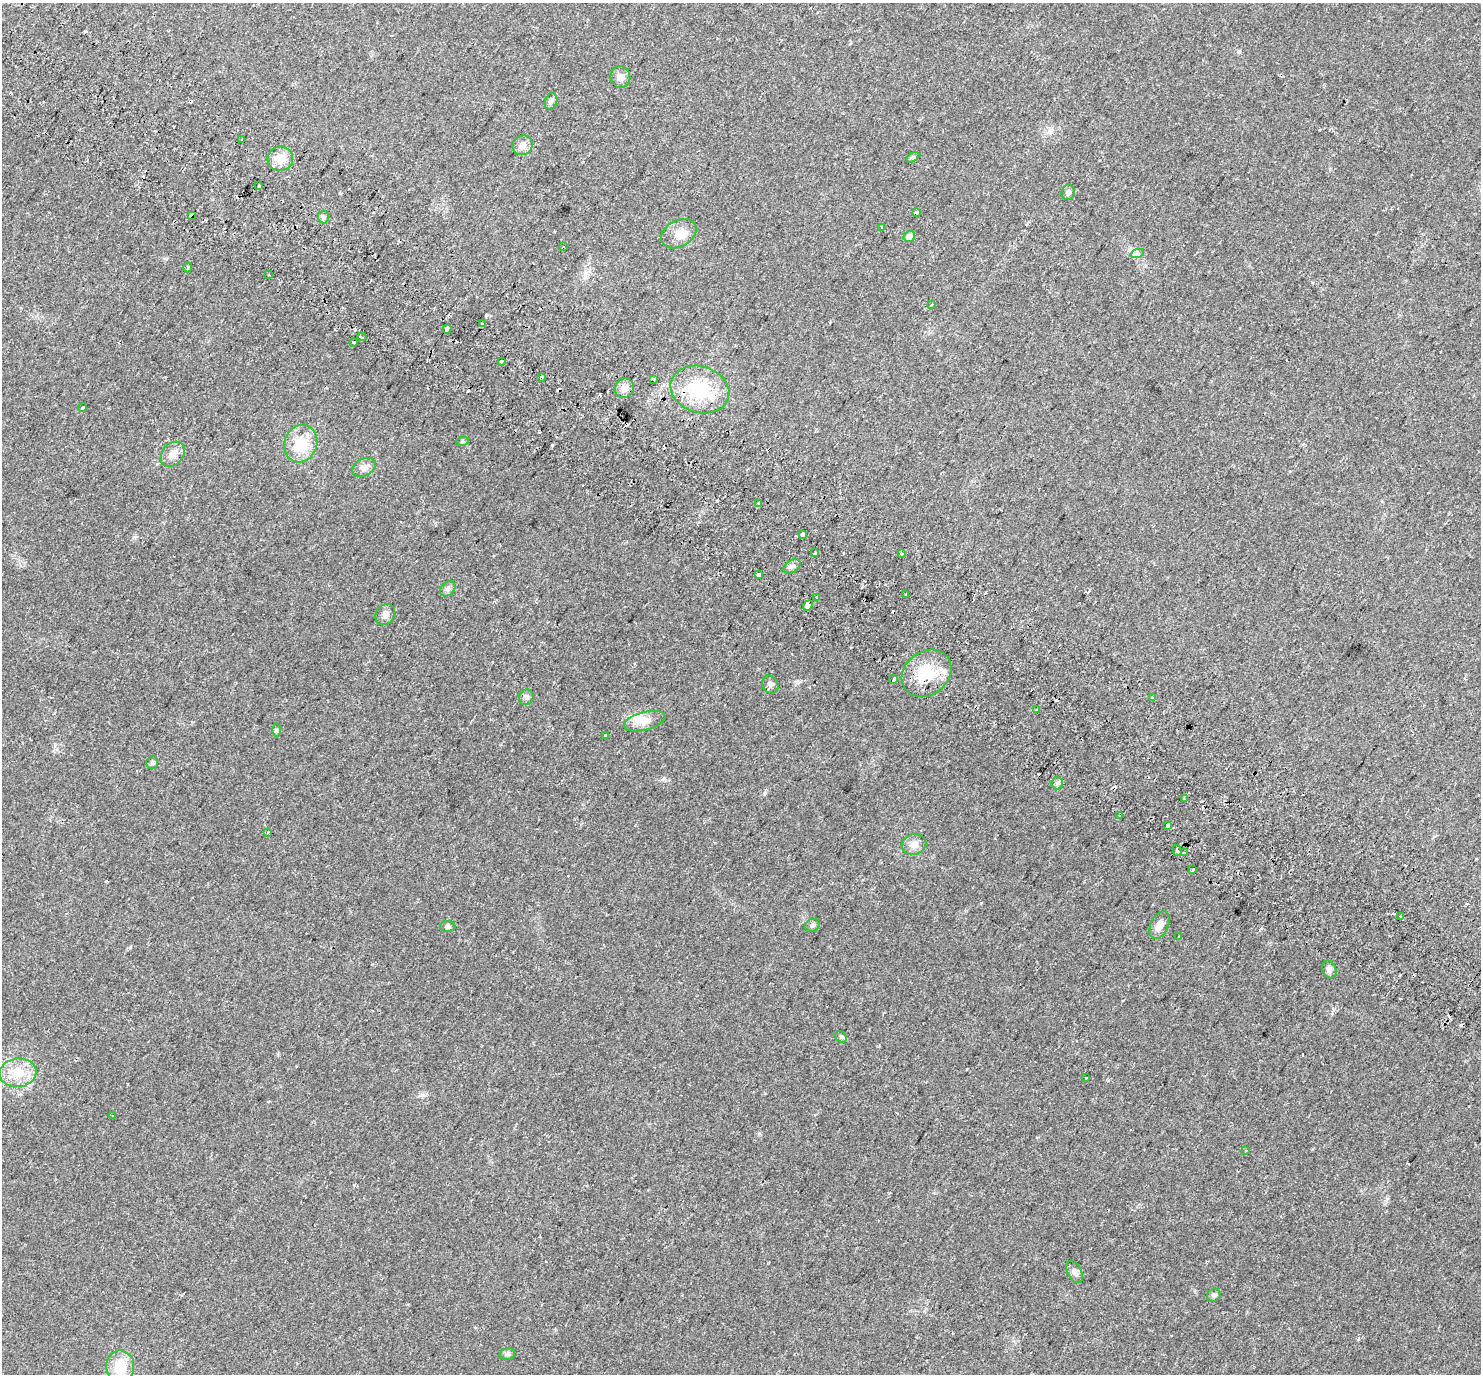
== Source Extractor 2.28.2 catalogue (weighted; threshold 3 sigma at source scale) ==
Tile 11 of 4 x 4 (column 3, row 3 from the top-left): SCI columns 3036-4514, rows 1722-3093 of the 6063 x 6123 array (HDU 1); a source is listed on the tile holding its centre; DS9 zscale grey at full resolution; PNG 1483 x 1376 px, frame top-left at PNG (2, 3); each listed source drawn as its Kron ellipse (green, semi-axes under 4 px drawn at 4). Shown black and unused: <1% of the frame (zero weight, under 2 of 3 exposures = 5% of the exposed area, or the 3 px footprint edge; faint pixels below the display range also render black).
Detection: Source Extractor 2.28.2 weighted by HDU 2 'WHT'; one run over the whole footprint, this tile lists its part. Background 0.0333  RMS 0.0039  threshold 0.0174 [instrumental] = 3 sigma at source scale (4.5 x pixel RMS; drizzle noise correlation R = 1.50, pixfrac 1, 0.0396/0.0396 arcsec/px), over >= 5 px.
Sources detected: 99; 20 cosmic-ray / hot-pixel residue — neither listed nor drawn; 1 inside a brighter listed object's ellipse — not listed separately; the other 78 listed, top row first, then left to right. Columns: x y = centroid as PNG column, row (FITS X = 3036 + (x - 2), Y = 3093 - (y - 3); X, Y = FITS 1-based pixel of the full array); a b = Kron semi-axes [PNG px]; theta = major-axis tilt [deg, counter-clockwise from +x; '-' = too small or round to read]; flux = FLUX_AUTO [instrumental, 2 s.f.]
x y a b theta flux
620 77 11 10 - 2.2
551 101 8 6 71 1
242 140 3 3 - 2.1
522 145 10 9 - 2.4
913 157 7 4 30 0.6
280 159 13 12 - 4.3
259 186 3 2 - 0.51
1068 192 8 6 84 1.1
916 212 4 3 - 0.87
191 216 3 3 - 1.6
323 217 6 5 - 0.81
882 227 3 3 - 0.56
679 234 19 13 30 4.3
909 236 6 5 - 2.2
563 247 3 2 - 0.29
1137 254 7 4 19 0.9
188 267 5 3 - 0.53
269 274 2 2 - 0.4
932 304 3 3 - 0.38
483 324 3 3 - 0.73
447 329 5 3 - 220
362 337 5 2 - 1.3
353 342 3 3 - 2
501 361 3 3 - 1.9
542 377 3 3 - 0.42
654 379 3 2 - 0.67
624 388 10 9 - 2.5
700 389 30 23 -17 20
82 408 4 3 - 0.39
462 442 6 4 19 0.46
301 444 19 16 69 10
173 454 14 10 50 3.1
364 467 12 8 28 2.2
759 503 3 3 - 7.3
803 535 4 3 - 3.8
815 553 3 3 - 0.64
902 553 3 3 - 1.2
792 566 9 6 31 1.2
758 575 3 3 - 2.8
448 589 9 6 46 1.1
906 594 3 3 - 0.64
817 598 3 3 - 2.6
808 606 5 4 - 5.2
385 614 11 9 56 1.8
926 673 26 21 38 13
893 680 4 3 - 3.3
770 684 9 7 -60 1.2
526 697 8 7 - 1.1
1152 698 3 3 - 1.8
1037 710 3 2 - 0.52
645 721 21 9 14 4
276 730 6 4 -90 0.57
605 735 3 3 - 1
152 763 6 6 - 0.69
1057 783 6 5 - 1
1184 799 3 3 - 0.68
1120 816 3 3 - 2.2
1168 825 3 3 - 4.5
268 832 4 2 - 0.38
914 845 12 10 14 2.6
1177 850 5 3 - 1.5
1184 852 3 2 - 0.66
1193 869 3 2 - 0.68
1401 917 3 2 - 0.78
812 925 7 6 - 0.94
1159 925 15 9 66 2.8
448 927 7 5 1 1
1179 937 3 3 - 1.6
1329 969 9 7 -66 1.3
841 1037 6 5 - 0.6
18 1073 18 14 7 7.6
1086 1078 3 2 - 0.36
112 1115 3 3 - 4.6
1246 1150 4 2 - 0.27
1074 1272 12 7 -65 1.4
1214 1295 7 6 - 0.8
507 1354 8 6 15 0.82
120 1367 16 14 -88 9.5
Overlapping masked pixels (flux is a lower limit): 3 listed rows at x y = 191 216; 803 535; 926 673
Unlisted compact peaks at least as high as the median listed source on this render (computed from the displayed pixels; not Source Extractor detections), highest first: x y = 664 778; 130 947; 765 793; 486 315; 422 1095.